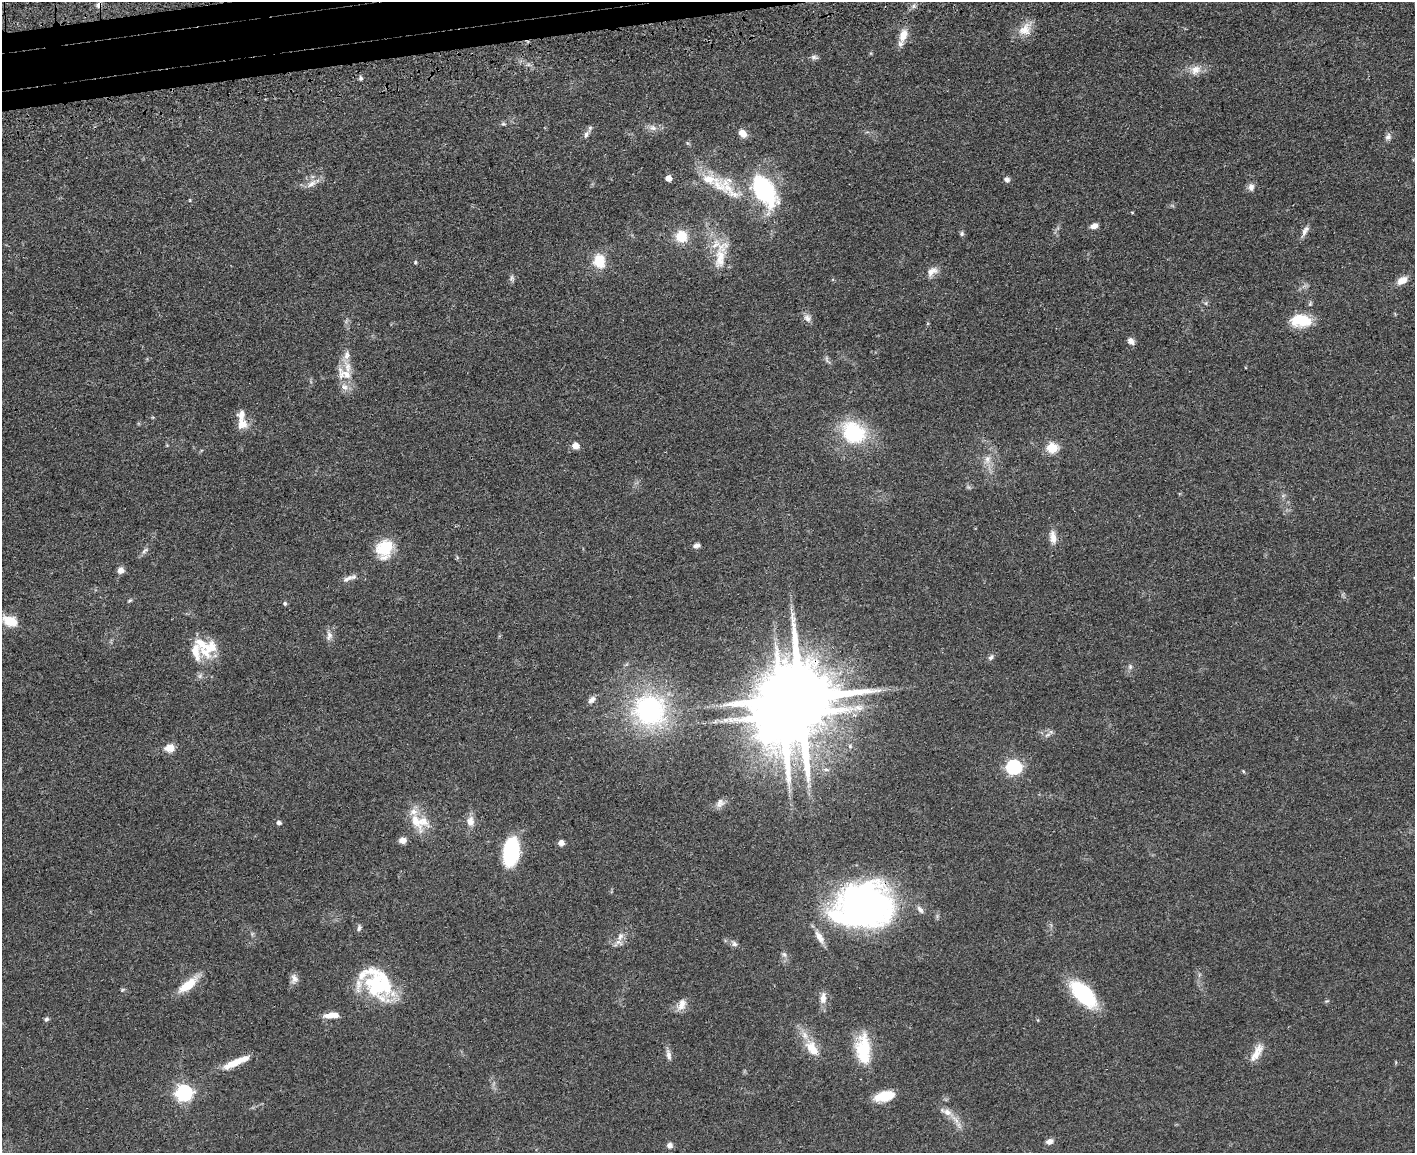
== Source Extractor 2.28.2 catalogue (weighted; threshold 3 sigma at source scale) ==
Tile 8 of 3 x 4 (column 2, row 3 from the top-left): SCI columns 1704-3116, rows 1217-2367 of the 4709 x 4733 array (HDU 1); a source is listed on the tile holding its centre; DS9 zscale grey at full resolution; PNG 1417 x 1155 px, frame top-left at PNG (2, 2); no overlay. Shown black and unused: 2% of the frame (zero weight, under 3 of 4 exposures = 7% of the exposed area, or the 3 px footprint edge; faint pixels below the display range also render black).
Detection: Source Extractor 2.28.2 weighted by HDU 2 'WHT'; one run over the whole footprint, this tile lists its part. Background 0.0467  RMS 0.0051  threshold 0.023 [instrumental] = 3 sigma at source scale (4.5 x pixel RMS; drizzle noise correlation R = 1.50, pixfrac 1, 0.05/0.05 arcsec/px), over >= 5 px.
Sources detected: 110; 2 inside a brighter object's white glare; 1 cosmic-ray / hot-pixel residue — not listed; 15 inside a brighter listed object's ellipse — not listed separately; the other 92 listed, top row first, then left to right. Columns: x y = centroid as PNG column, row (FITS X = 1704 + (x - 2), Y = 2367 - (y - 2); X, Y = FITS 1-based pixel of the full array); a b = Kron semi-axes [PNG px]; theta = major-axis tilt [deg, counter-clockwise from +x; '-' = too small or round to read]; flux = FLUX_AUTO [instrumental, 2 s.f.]
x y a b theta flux
1025 29 20 15 50 7.3
903 35 18 9 71 6.5
814 57 9 6 9 1.5
1195 70 15 11 32 5.2
361 78 7 5 -61 1
503 124 7 4 -6 0.84
653 128 10 7 -19 2.4
742 133 10 7 -43 4.1
586 135 11 6 72 2.1
1388 137 9 8 - 1.9
709 179 70 12 -5 17
1007 179 7 6 - 1.7
311 184 15 7 39 3.5
1251 187 9 7 -87 2.5
763 190 32 19 -63 58
190 200 5 3 - 0.45
1132 212 5 3 - 0.47
1094 226 8 5 21 2.9
1305 231 16 7 59 2.7
962 234 7 5 89 0.98
681 236 12 11 - 12
720 258 34 14 85 13
599 261 13 11 -83 13
415 262 5 4 - 0.54
932 271 16 9 38 4
512 278 6 6 - 1.2
1402 281 13 8 30 4.6
1206 303 6 4 72 0.72
807 318 12 8 -59 2.4
1301 320 22 13 -1 16
1131 341 7 6 - 2.8
346 355 13 8 82 3.8
344 374 26 15 -26 9.3
242 424 15 14 - 5.6
853 433 21 18 -36 41
576 446 7 7 - 3.7
1052 448 6 5 - 36
987 459 12 8 77 3.6
1053 537 18 8 -83 4.4
697 546 8 5 11 2
384 548 21 18 41 15
144 551 9 4 38 1.3
121 570 8 7 - 2.6
347 579 19 6 28 2.6
130 600 6 4 8 0.72
285 603 5 5 - 0.81
10 621 18 11 -21 8.7
329 635 13 8 78 2.7
211 647 21 18 12 10
991 657 8 6 52 1.3
1130 667 7 6 - 1.3
800 698 21 16 -78 6200
592 700 12 7 43 2.5
858 708 16 8 10 5.2
650 710 30 28 -31 83
1051 732 6 5 - 1.1
169 748 12 10 12 4.9
1014 767 7 6 - 110
826 770 8 4 -9 1.1
1243 771 5 3 - 0.47
720 803 12 9 76 2.5
415 821 32 11 -63 10
470 821 14 9 86 4.2
279 823 5 4 - 1.8
403 840 8 7 - 3
561 843 6 5 - 2.9
511 852 21 11 81 60
863 906 56 42 12 200
920 910 11 6 -49 1.9
359 928 9 5 74 1.2
620 936 12 7 69 2.9
819 937 20 8 -60 4.4
734 944 8 7 - 1.6
784 954 8 5 -62 1.5
294 979 12 10 -81 2.6
188 985 29 11 36 11
377 985 43 28 -42 38
1083 994 25 12 -46 51
823 998 16 8 88 3.7
682 1004 16 10 66 4.3
331 1015 19 6 4 5.2
46 1019 6 5 - 1
812 1048 23 13 -56 9.8
863 1049 35 16 -86 21
1257 1053 29 9 59 6.3
668 1055 14 6 -77 2.4
233 1063 27 8 24 9.1
184 1093 7 7 - 140
885 1096 21 10 13 13
947 1112 12 9 -21 3.6
1049 1141 8 7 - 2.4
670 1145 7 7 - 2.1
Overlapping masked pixels (flux is a lower limit): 3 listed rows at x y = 903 35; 800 698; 863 906